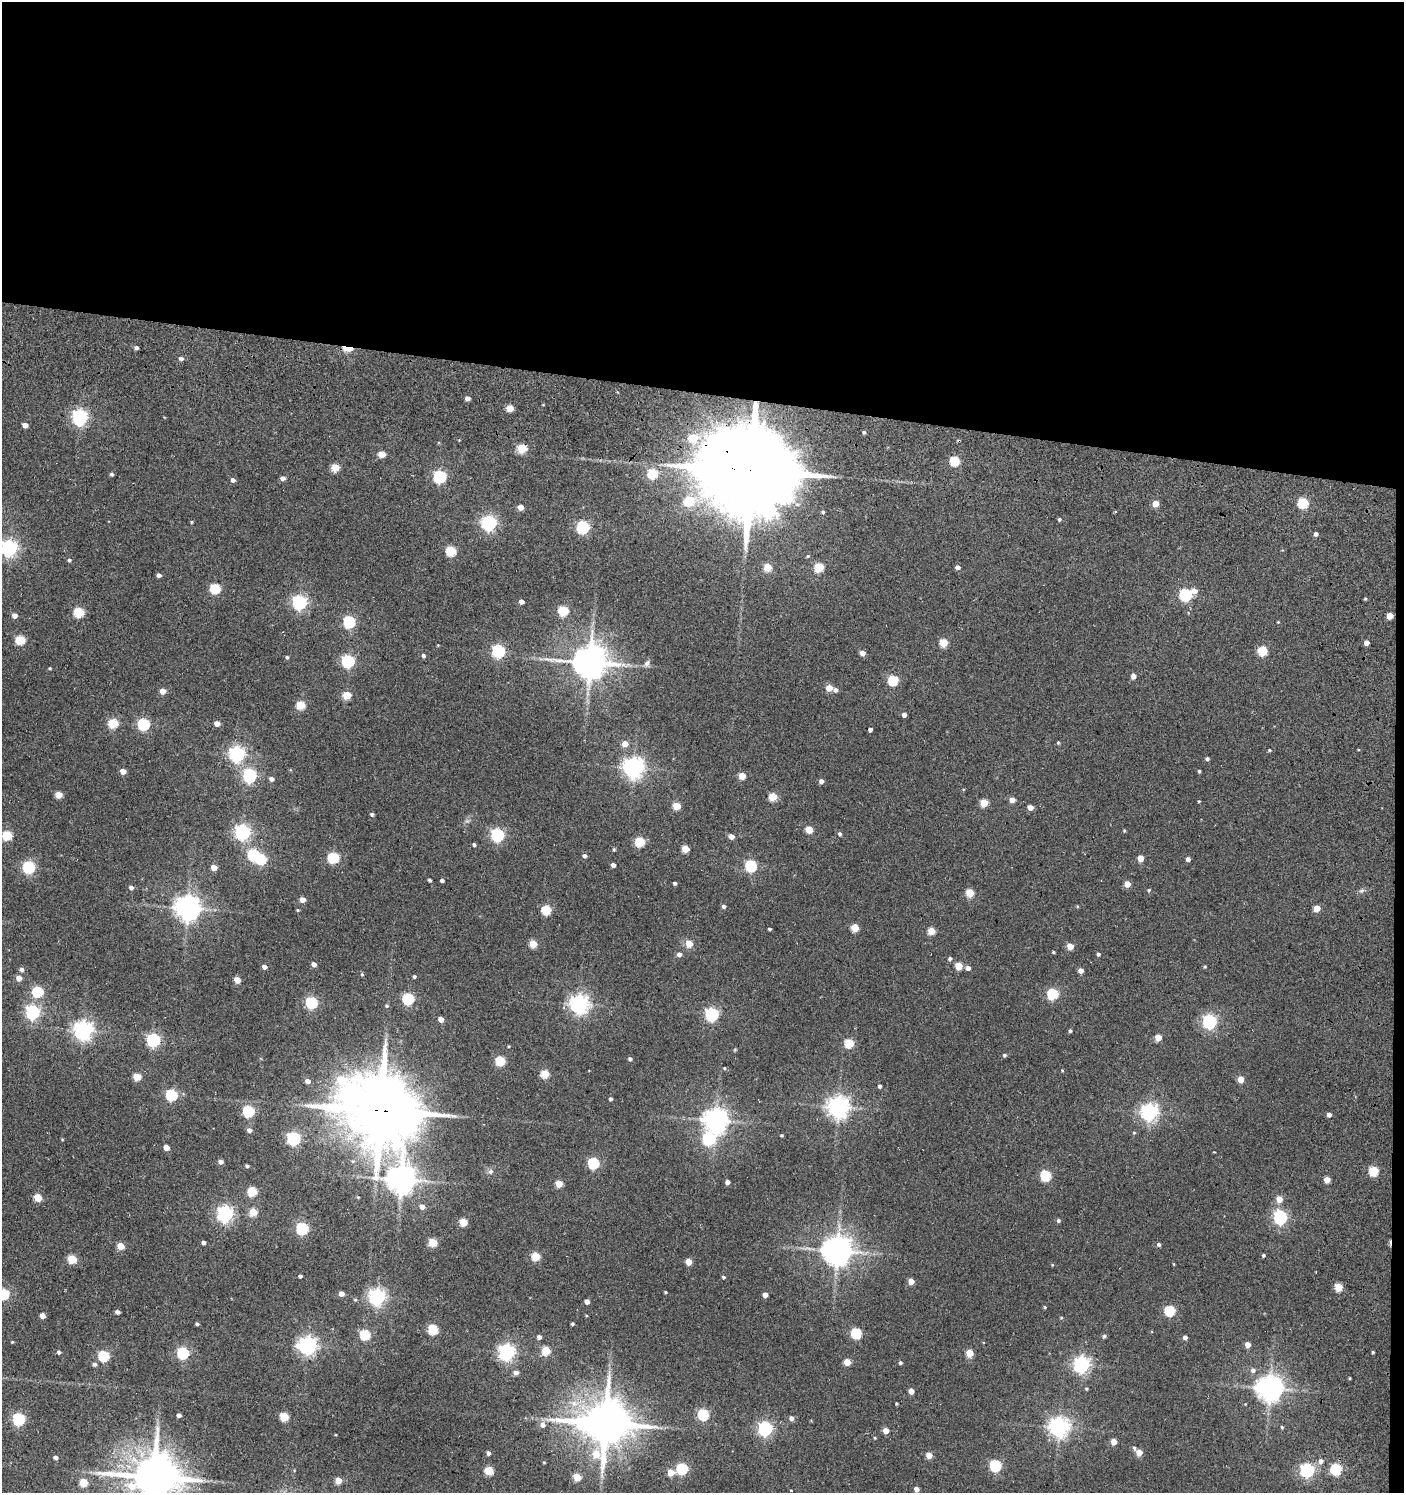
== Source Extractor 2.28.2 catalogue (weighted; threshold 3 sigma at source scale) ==
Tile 3 of 3 x 3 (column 3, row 1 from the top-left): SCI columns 2995-4396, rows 3079-4569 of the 4785 x 4743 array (HDU 1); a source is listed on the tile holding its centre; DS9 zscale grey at full resolution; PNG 1406 x 1495 px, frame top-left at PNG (2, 2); no overlay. Shown black and unused: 27% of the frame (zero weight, under 3 of 5 exposures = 11% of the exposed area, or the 3 px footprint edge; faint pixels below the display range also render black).
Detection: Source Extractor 2.28.2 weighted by HDU 2 'WHT'; one run over the whole footprint, this tile lists its part. Background 0.146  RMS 0.022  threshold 0.0994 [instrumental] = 3 sigma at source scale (4.5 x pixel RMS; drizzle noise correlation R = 1.50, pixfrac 1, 0.05/0.05 arcsec/px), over >= 5 px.
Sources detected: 306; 2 inside a brighter object's white glare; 1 cosmic-ray / hot-pixel residue — not listed; the other 303 listed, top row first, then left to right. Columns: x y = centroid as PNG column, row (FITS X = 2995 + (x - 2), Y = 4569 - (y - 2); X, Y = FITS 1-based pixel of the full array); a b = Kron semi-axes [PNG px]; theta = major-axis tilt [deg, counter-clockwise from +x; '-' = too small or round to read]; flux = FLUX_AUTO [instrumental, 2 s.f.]
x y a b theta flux
136 348 4 4 - 6.1
348 349 12 5 -4 31
181 358 5 4 - 6.8
467 398 4 4 - 11
510 408 5 5 - 46
80 417 6 6 - 670
25 425 5 4 - 19
864 432 4 3 - 3.8
693 438 6 6 - 67
522 448 5 5 - 100
382 454 5 4 - 47
955 461 5 5 - 130
335 467 5 5 - 65
751 471 31 20 -4 70000
112 474 4 4 - 4
653 474 5 5 - 140
440 476 6 6 - 350
283 478 5 5 - 8.8
233 480 4 4 - 8.8
1303 503 6 5 - 160
1155 504 5 4 - 32
520 507 4 4 - 24
823 512 4 4 - 3.5
1059 519 4 3 - 3.5
192 522 4 3 - 2.9
489 523 6 6 - 610
583 527 6 6 - 310
1316 534 4 4 - 6.2
9 548 6 6 - 840
451 551 5 5 - 140
808 556 5 4 - 2.5
69 560 5 4 - 4.7
768 567 5 5 - 60
819 567 5 5 - 100
958 567 4 4 - 10
158 575 4 4 - 8.7
215 588 5 5 - 150
1194 591 6 6 - 15
1186 595 6 6 - 300
1365 599 4 3 - 2.5
521 601 4 4 - 12
300 602 6 6 - 520
563 611 5 5 - 150
79 612 5 5 - 150
14 615 5 4 - 14
1390 616 5 4 - 27
349 622 6 5 - 280
1278 622 4 3 - 1.8
20 640 5 5 - 120
944 642 5 5 - 74
1366 643 4 4 - 15
438 645 3 3 - 1.5
498 651 6 6 - 350
1263 651 5 5 - 120
862 653 4 4 - 19
423 655 4 4 - 5.6
287 657 4 4 - 4
348 661 6 6 - 340
590 662 11 9 0 5800
647 663 9 7 55 8.6
50 668 4 3 - 2.2
1133 676 5 4 - 14
893 680 5 5 - 150
829 688 5 4 - 33
835 690 5 5 - 6.5
163 691 4 4 - 27
347 695 5 5 - 78
301 705 5 5 - 95
904 715 4 4 - 11
113 723 5 5 - 120
143 724 6 5 - 280
217 724 5 4 - 18
870 730 4 4 - 6.8
1058 743 4 3 - 2.5
625 744 5 5 - 28
1269 750 4 3 - 2.8
237 754 6 6 - 710
1207 759 4 4 - 5.9
633 767 7 7 - 1500
123 771 4 4 - 24
1199 771 3 3 - 3.2
249 775 6 6 - 420
742 776 5 4 - 45
272 779 5 4 - 8.9
821 781 4 4 - 10
58 795 5 4 - 43
773 797 5 5 - 82
1012 800 4 4 - 20
1199 801 4 3 - 2.3
984 803 5 5 - 63
677 806 5 4 - 67
1030 807 4 4 - 20
372 814 4 4 - 3.9
467 821 7 6 - 5
809 829 5 5 - 50
1124 830 4 3 - 2.4
243 832 6 6 - 640
840 834 5 5 - 4.5
7 835 5 5 - 120
497 835 6 6 - 390
731 836 5 5 - 13
640 842 5 5 - 130
474 845 4 3 - 4.5
614 849 4 4 - 3.2
685 849 5 5 - 49
253 855 6 6 - 230
584 856 5 4 - 5.9
333 858 6 5 - 200
1140 858 5 4 - 31
1188 859 4 4 - 9.7
613 865 4 4 - 10
751 866 6 5 - 230
29 867 6 5 - 310
214 867 4 4 - 29
429 880 4 3 - 3.7
442 881 4 3 - 5.4
675 883 4 3 - 4.9
1127 884 4 4 - 27
131 887 5 4 - 7.5
1149 890 4 4 - 3.2
1362 891 8 4 19 4.5
970 893 5 5 - 71
302 900 4 4 - 21
724 906 4 4 - 6.1
1077 906 5 3 - 1.8
187 907 8 7 - 2300
1317 908 5 4 - 33
298 910 3 3 - 2.5
546 910 5 5 - 130
855 928 5 5 - 62
770 929 3 3 - 3.5
931 931 5 5 - 52
533 944 5 5 - 64
689 944 5 4 - 47
1070 946 5 4 - 33
1053 952 4 3 - 2.7
679 954 5 4 - 11
1098 954 4 4 - 5.4
950 959 5 4 - 5.9
314 964 4 4 - 12
959 966 5 5 - 55
264 967 4 4 - 13
1205 967 4 4 - 2.2
968 968 5 4 - 11
22 970 6 5 - 6.5
1081 971 4 4 - 16
362 974 5 4 - 3
414 977 3 3 - 3.7
19 978 5 4 - 21
237 980 5 4 - 32
37 992 5 5 - 170
1053 994 5 5 - 220
408 999 5 5 - 220
311 1003 5 5 - 280
579 1004 7 7 - 1200
386 1006 5 4 - 2.8
32 1012 6 6 - 510
712 1014 6 6 - 430
441 1019 4 4 - 23
1210 1021 6 6 - 520
83 1030 7 7 - 1100
1070 1031 4 3 - 4.2
1158 1037 5 4 - 39
153 1040 6 6 - 430
849 1043 5 5 - 110
509 1046 3 3 - 1.9
735 1050 5 4 - 2.3
1004 1055 5 5 - 3.8
630 1059 4 4 - 4.9
500 1061 5 5 - 120
724 1068 4 4 - 2.2
1062 1070 4 3 - 2.1
545 1074 5 5 - 85
137 1077 5 4 - 62
1241 1079 5 4 - 37
308 1081 5 4 - 13
879 1086 4 4 - 5.3
171 1095 6 5 - 220
610 1099 4 3 - 4.7
838 1107 7 7 - 1700
380 1110 24 21 -27 23000
248 1111 6 5 - 240
1149 1112 6 6 - 950
1329 1115 4 4 - 10
716 1120 8 7 - 2300
249 1130 5 4 - 9.9
1134 1133 5 4 - 2.4
781 1135 4 3 - 2.5
293 1138 6 6 - 390
709 1139 7 6 - 310
166 1148 5 4 - 23
1214 1152 2 2 - 1.5
221 1162 5 4 - 8.9
593 1163 5 5 - 230
247 1166 4 3 - 4.2
490 1171 9 7 31 7.9
1374 1171 5 5 - 120
1046 1175 5 5 - 190
401 1179 9 8 - 3300
1327 1180 4 4 - 27
727 1182 4 4 - 10
559 1183 5 4 - 49
252 1191 5 5 - 110
38 1197 5 5 - 62
358 1197 4 3 - 1.7
1279 1199 5 4 - 33
422 1206 5 5 - 15
253 1212 5 5 - 61
225 1214 6 6 - 790
1280 1217 6 6 - 440
1058 1220 5 4 - 4.1
463 1222 5 5 - 60
302 1229 6 5 - 300
204 1242 4 4 - 6.6
433 1242 5 5 - 86
1159 1244 4 4 - 5.4
120 1246 5 4 - 50
837 1250 8 8 - 3800
1263 1255 4 4 - 3.2
536 1256 5 5 - 86
72 1259 5 5 - 94
689 1262 4 4 - 39
1174 1264 4 3 - 1.6
1052 1265 4 4 - 1.9
300 1276 4 3 - 4.9
723 1277 4 4 - 4.1
911 1281 4 4 - 30
1339 1287 5 5 - 66
665 1292 3 3 - 2.4
341 1293 4 4 - 15
4 1294 5 5 - 190
765 1295 4 4 - 13
377 1297 6 6 - 820
355 1300 5 4 - 2.8
587 1302 4 4 - 13
1045 1307 4 3 - 2.7
1170 1310 5 5 - 170
117 1312 4 4 - 8.6
42 1316 4 4 - 17
1061 1318 4 4 - 2.3
197 1324 4 3 - 3.9
572 1324 3 3 - 3.2
433 1329 5 5 - 140
856 1333 5 5 - 190
365 1335 5 5 - 160
1104 1336 5 5 - 4.2
539 1337 4 4 - 8.2
1185 1337 4 4 - 8.6
12 1342 4 3 - 1.7
1247 1344 4 4 - 22
308 1345 7 6 - 1100
546 1350 5 5 - 85
59 1352 4 4 - 4.9
507 1352 6 6 - 760
1373 1352 4 3 - 2.8
183 1353 6 5 - 260
969 1353 5 4 - 66
104 1356 5 5 - 190
847 1362 5 4 - 42
900 1363 4 4 - 4.2
94 1364 5 5 - 5.3
1082 1364 6 6 - 790
1253 1370 6 6 - 8.1
516 1373 7 6 - 7.3
1350 1378 4 3 - 2
1086 1388 4 4 - 3.2
1270 1388 8 8 - 2600
911 1391 4 4 - 22
896 1404 3 3 - 2.3
1245 1404 3 3 - 1.5
703 1414 5 5 - 220
179 1415 4 4 - 7.9
284 1416 5 5 - 83
791 1418 5 5 - 9.3
19 1419 6 5 - 300
605 1423 14 12 77 11000
543 1425 6 6 - 13
1059 1427 7 7 - 1400
1282 1427 4 3 - 2.8
765 1428 6 6 - 550
886 1431 4 4 - 26
335 1435 3 2 - 1.7
875 1438 4 3 - 2.2
1114 1442 4 4 - 30
1134 1448 6 4 -62 4.5
1139 1452 5 4 - 37
488 1453 4 4 - 8.4
929 1455 5 4 - 29
55 1457 4 4 - 7.4
1321 1461 6 6 - 8.9
544 1462 4 4 - 1.9
995 1466 5 5 - 250
682 1469 5 5 - 210
1336 1469 6 5 - 220
1307 1470 6 6 - 480
489 1471 5 5 - 83
671 1472 5 5 - 39
154 1477 14 13 - 11000
577 1477 5 5 - 63
338 1480 5 4 - 33
83 1483 5 5 - 64
916 1489 4 4 - 14
791 1490 3 2 - 1.3
Overlapping masked pixels (flux is a lower limit): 4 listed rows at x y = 348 349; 955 461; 751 471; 380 1110
Isophote crosses this tile's border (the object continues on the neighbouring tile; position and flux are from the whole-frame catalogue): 3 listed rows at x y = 9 548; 4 1294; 154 1477